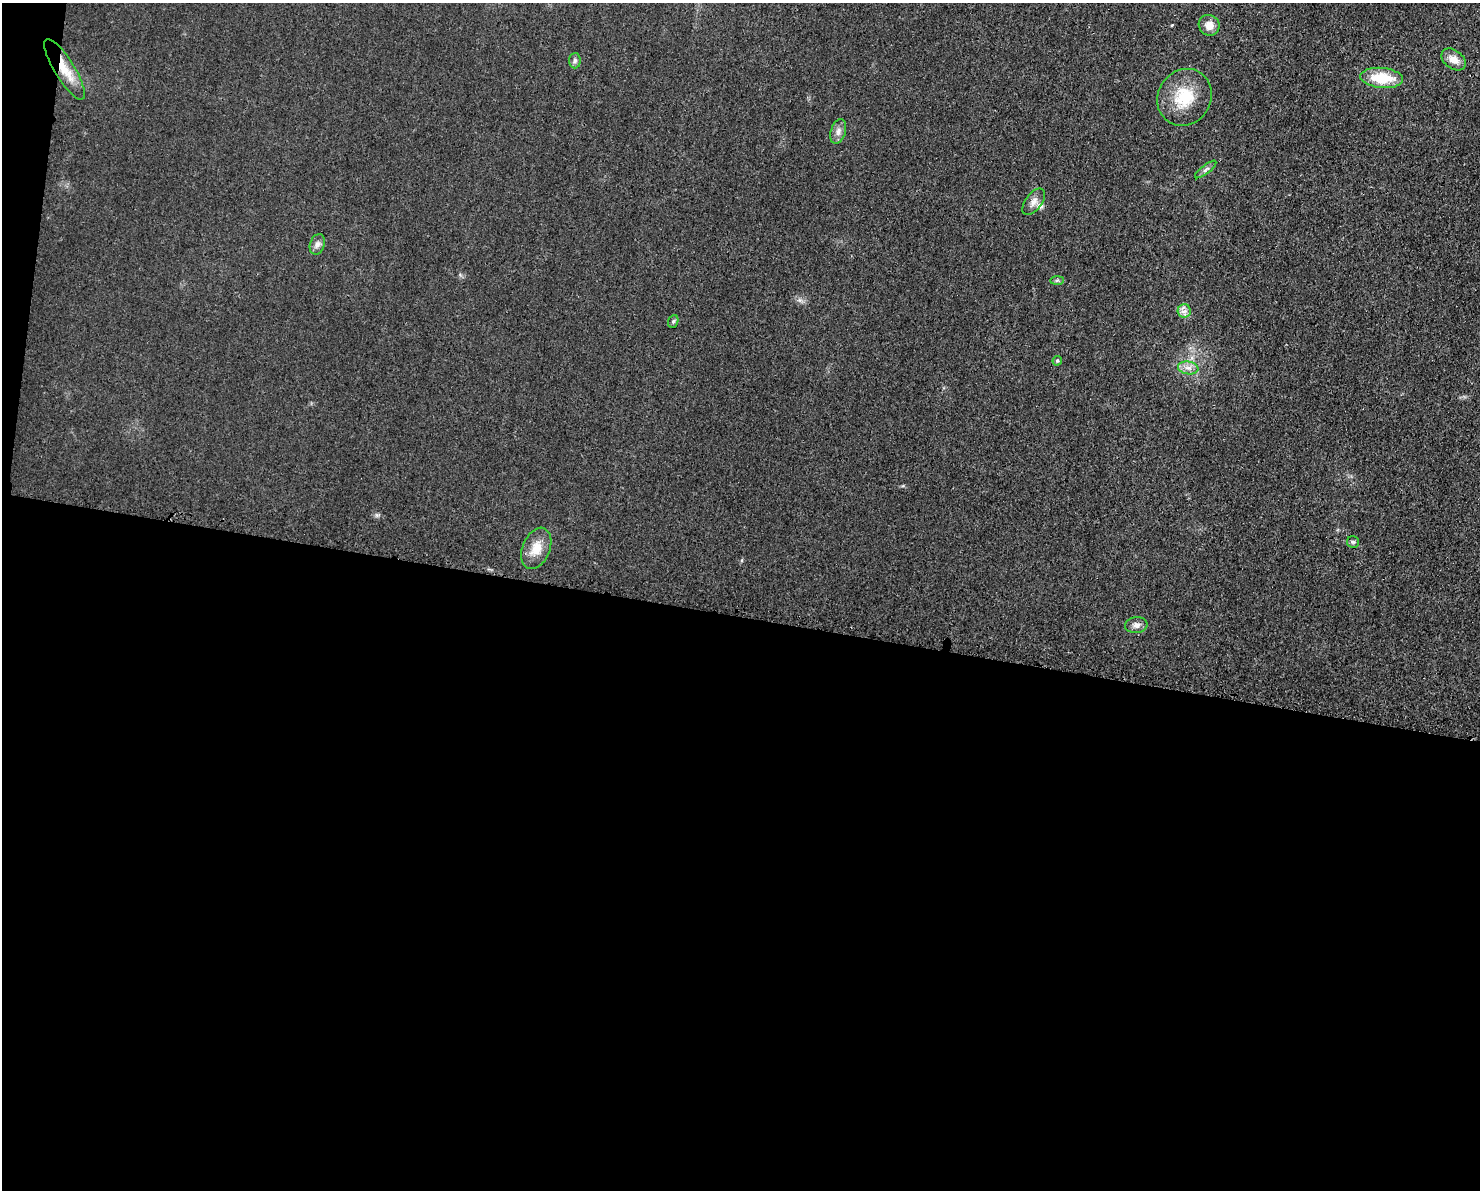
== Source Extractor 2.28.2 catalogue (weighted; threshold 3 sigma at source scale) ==
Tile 10 of 3 x 4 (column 1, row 4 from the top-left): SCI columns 130-1607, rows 16-1203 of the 4804 x 4790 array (HDU 1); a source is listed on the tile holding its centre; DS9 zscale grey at full resolution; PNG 1482 x 1192 px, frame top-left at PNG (2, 3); each listed source drawn as its Kron ellipse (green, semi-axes under 4 px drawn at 4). Shown black and unused: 49% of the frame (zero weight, under 3 of 4 exposures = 2% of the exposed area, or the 3 px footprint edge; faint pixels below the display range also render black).
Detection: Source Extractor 2.28.2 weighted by HDU 2 'WHT'; one run over the whole footprint, this tile lists its part. Background 0.0257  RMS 0.006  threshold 0.0271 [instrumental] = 3 sigma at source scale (4.5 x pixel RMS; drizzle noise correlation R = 1.50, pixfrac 1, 0.05/0.05 arcsec/px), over >= 5 px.
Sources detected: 20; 1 cosmic-ray / hot-pixel residue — neither listed nor drawn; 1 inside a brighter listed object's ellipse — not listed separately; the other 18 listed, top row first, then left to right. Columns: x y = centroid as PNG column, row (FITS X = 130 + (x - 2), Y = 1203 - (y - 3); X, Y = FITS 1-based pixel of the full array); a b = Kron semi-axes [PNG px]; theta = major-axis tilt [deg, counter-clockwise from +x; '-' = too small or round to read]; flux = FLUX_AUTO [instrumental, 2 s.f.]
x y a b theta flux
1209 25 11 10 - 5.9
1453 59 13 9 -36 6.1
575 61 7 5 88 1.5
64 69 35 10 -59 14
1382 78 21 10 -6 20
1184 97 29 26 54 24
838 131 12 7 74 3.3
1206 169 13 4 38 1.8
1034 202 15 8 53 3.9
317 244 11 7 72 2.7
1057 280 7 4 1 1.1
1184 311 7 6 - 2.4
673 321 6 5 - 1.1
1057 361 5 4 - 0.95
1188 368 10 6 -8 3.4
1353 542 6 6 - 1.2
536 548 21 13 68 10
1136 625 11 8 5 3.2
Overlapping masked pixels (flux is a lower limit): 1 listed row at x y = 64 69